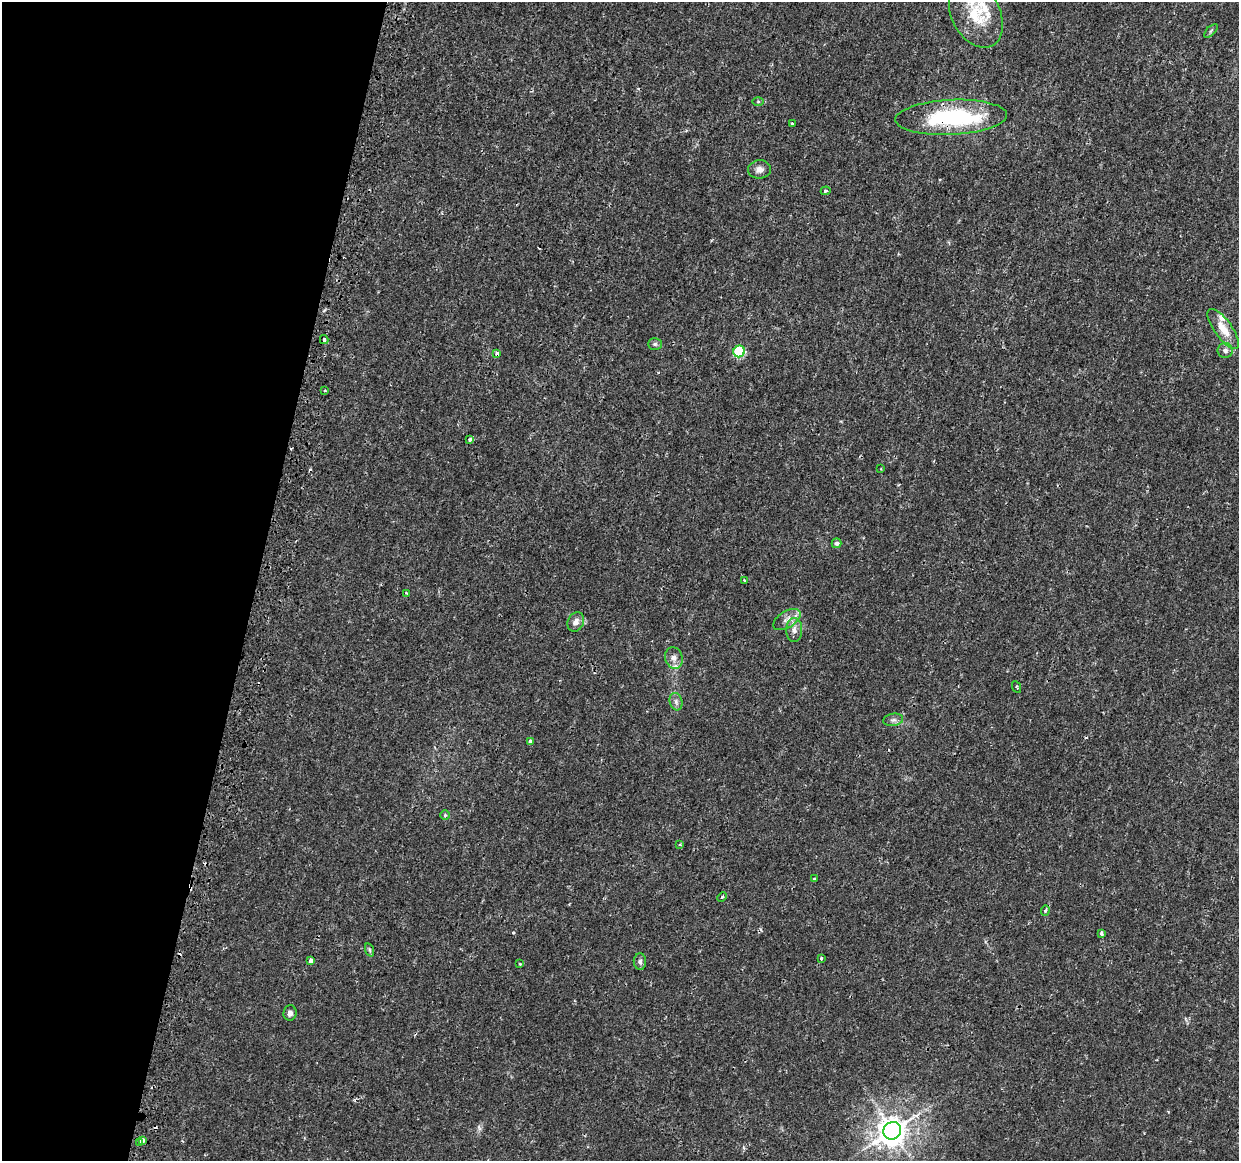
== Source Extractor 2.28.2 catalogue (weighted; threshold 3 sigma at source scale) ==
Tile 9 of 4 x 4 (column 1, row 3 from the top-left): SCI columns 37-1273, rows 1429-2587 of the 5029 x 5233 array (HDU 1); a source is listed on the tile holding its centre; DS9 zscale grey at full resolution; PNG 1241 x 1163 px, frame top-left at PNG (2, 2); each listed source drawn as its Kron ellipse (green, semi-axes under 4 px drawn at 4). Shown black and unused: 21% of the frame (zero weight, under 2 of 3 exposures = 3% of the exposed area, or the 3 px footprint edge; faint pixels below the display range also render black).
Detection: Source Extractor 2.28.2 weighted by HDU 2 'WHT'; one run over the whole footprint, this tile lists its part. Background 0.00797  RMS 0.0022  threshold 0.00996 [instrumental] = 3 sigma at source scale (4.5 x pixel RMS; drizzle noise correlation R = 1.50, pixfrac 1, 0.0396/0.0396 arcsec/px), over >= 5 px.
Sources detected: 55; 1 inside a brighter object's white glare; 8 cosmic-ray / hot-pixel residue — neither listed nor drawn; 4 inside a brighter listed object's ellipse — not listed separately; the other 42 listed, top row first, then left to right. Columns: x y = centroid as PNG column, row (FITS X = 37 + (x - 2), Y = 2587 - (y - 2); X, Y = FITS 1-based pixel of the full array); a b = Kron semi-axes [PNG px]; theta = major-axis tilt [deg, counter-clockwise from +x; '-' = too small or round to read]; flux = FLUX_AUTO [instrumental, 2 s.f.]
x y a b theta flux
976 14 35 24 -62 8.5
1211 31 8 3 45 0.31
758 101 6 4 0 0.23
951 117 56 17 3 24
793 124 3 3 - 0.74
759 169 11 9 7 1.3
826 191 5 4 - 0.5
1223 329 24 9 -54 3.4
324 340 4 4 - 0.45
655 344 7 5 1 0.44
1225 350 7 7 - 0.82
739 351 6 5 - 17
497 354 4 3 - 1.2
325 391 3 3 - 1.1
470 439 4 3 - 0.52
881 469 2 2 - 0.23
837 543 5 5 - 0.65
744 580 3 3 - 0.95
406 593 3 2 - 0.27
787 619 15 8 32 1.6
576 622 10 7 63 1.2
794 630 12 8 -89 1.3
674 658 11 8 -72 1.2
1017 687 6 3 -63 0.29
676 702 9 6 -75 0.73
893 720 10 6 10 0.71
530 741 4 3 - 0.79
445 815 5 4 - 0.28
680 844 3 3 - 0.21
814 879 4 3 - 0.24
722 897 5 3 - 0.23
1045 910 5 4 - 0.36
1101 933 4 3 - 0.91
370 950 7 4 -71 0.32
821 958 3 3 - 0.88
311 960 4 3 - 3.1
640 962 8 6 -87 0.71
520 964 3 3 - 0.31
290 1013 8 6 84 0.83
892 1131 9 8 - 310
143 1140 4 3 - 6.8
139 1142 3 3 - 1.8
Overlapping masked pixels (flux is a lower limit): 2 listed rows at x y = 951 117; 497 354
Isophote crosses this tile's border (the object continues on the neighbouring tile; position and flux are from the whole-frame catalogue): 1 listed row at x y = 976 14